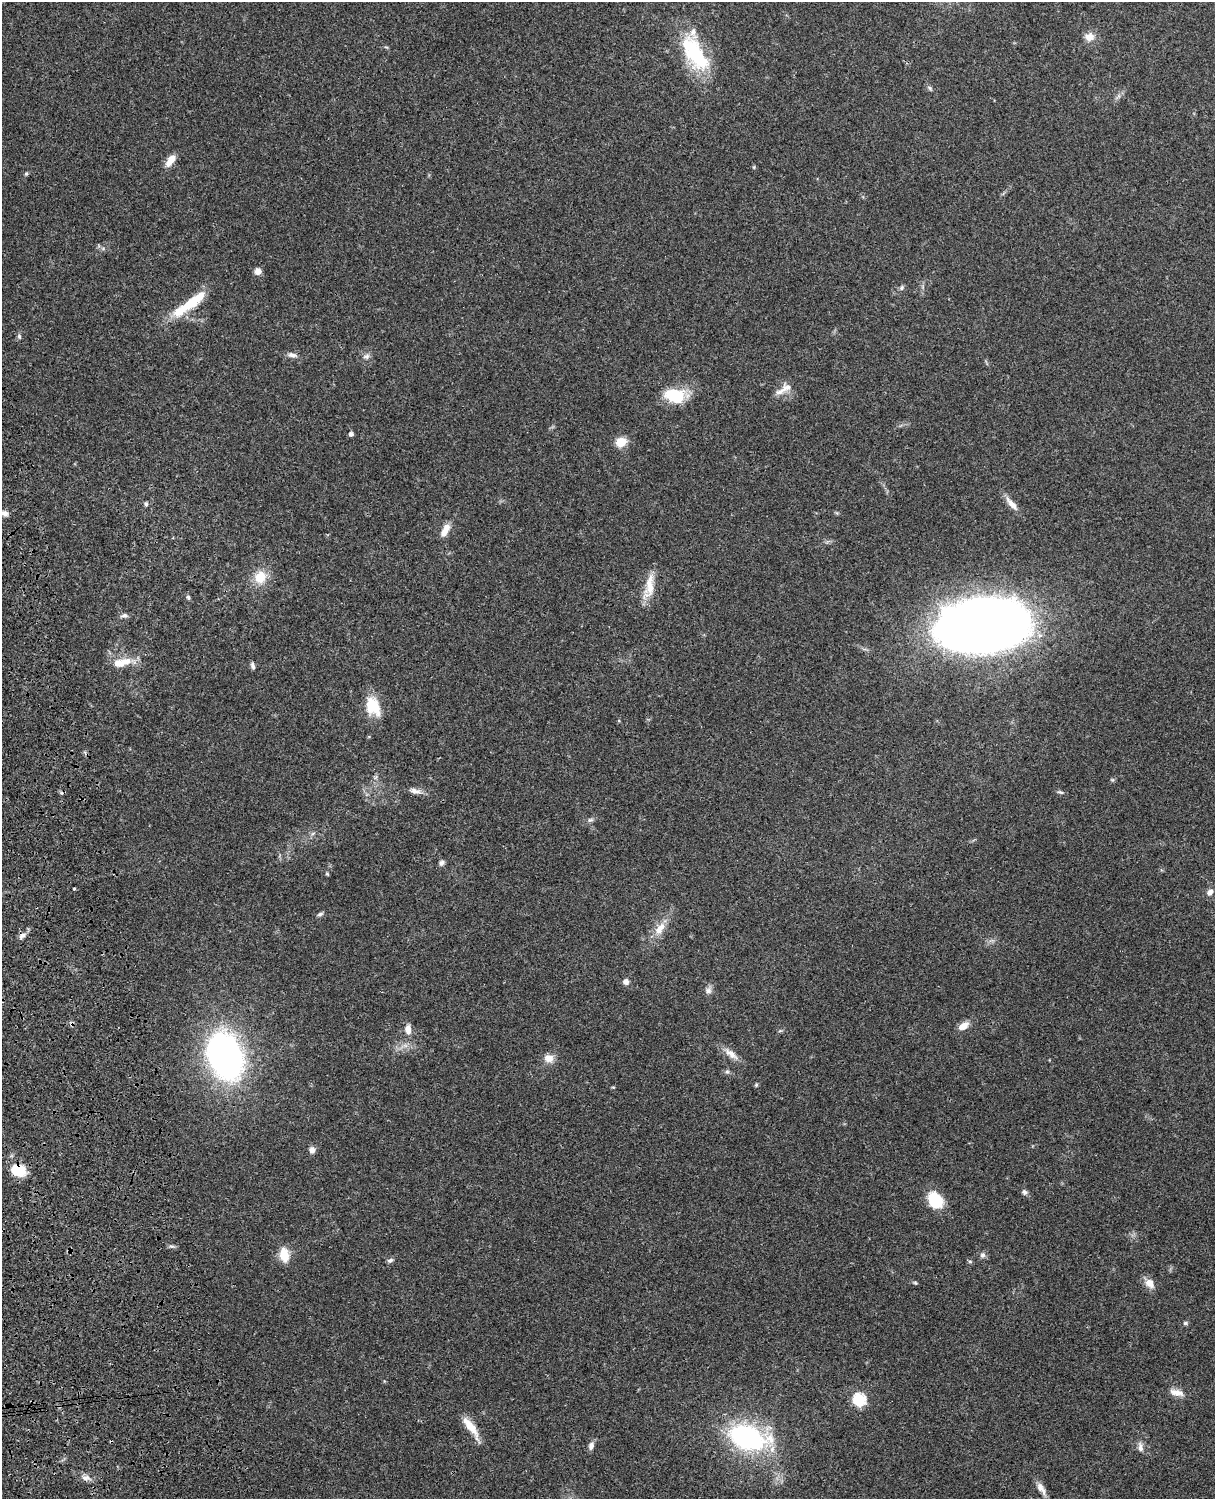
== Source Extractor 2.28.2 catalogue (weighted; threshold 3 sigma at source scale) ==
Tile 7 of 4 x 3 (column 3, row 2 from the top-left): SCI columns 2546-3758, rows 1772-3268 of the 5089 x 4926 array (HDU 1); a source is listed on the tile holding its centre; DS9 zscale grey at full resolution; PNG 1217 x 1501 px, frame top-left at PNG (2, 2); no overlay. Shown black and unused: <1% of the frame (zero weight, under 3 of 4 exposures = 6% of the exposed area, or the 3 px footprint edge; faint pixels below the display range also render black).
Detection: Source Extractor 2.28.2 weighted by HDU 2 'WHT'; one run over the whole footprint, this tile lists its part. Background 0.0794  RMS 0.0059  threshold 0.0266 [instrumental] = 3 sigma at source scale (4.5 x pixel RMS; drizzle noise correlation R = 1.50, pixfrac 1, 0.05/0.05 arcsec/px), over >= 5 px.
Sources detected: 72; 4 inside a brighter listed object's ellipse — not listed separately; the other 68 listed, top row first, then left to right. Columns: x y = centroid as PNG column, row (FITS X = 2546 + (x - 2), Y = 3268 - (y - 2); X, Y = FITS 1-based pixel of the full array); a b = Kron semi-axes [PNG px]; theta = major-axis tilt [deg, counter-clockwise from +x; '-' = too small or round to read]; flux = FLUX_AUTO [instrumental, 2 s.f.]
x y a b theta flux
1089 37 14 11 1 4.7
696 53 48 23 -62 42
171 160 15 7 56 7
754 167 5 3 - 0.56
26 173 5 5 - 0.76
258 271 7 7 - 3.5
902 288 8 6 73 1.2
189 304 44 11 35 22
19 336 7 5 -75 1.2
292 355 13 6 -9 2.5
366 356 10 7 13 2.1
787 387 17 13 33 5.7
674 395 25 16 -12 21
351 434 4 4 - 1.9
621 442 10 9 - 9.1
146 504 5 5 - 1.1
1012 504 23 7 -49 5.2
4 513 9 7 -9 2.8
445 530 19 8 62 5.7
260 577 13 12 - 12
649 586 35 11 82 10
188 597 7 4 -78 1.2
124 615 10 5 7 1.9
985 624 69 40 7 850
121 663 27 10 14 10
253 666 8 5 -77 1.6
373 706 24 16 -67 16
376 777 7 4 70 1.1
415 791 17 7 -14 3.4
1060 792 10 4 -19 1.1
590 820 8 5 14 1.4
441 863 7 6 - 1.8
327 874 6 3 -45 0.67
74 889 3 3 - 0.63
1210 892 9 7 53 2.5
320 914 8 5 16 1.3
660 929 19 9 56 7.8
22 936 11 6 39 2.3
626 982 7 7 - 2.1
708 990 9 8 - 2.4
71 1024 7 4 90 1.1
964 1026 13 8 31 5.4
408 1029 12 8 -89 4.1
731 1054 23 8 -38 5.5
225 1057 31 22 -69 270
549 1058 12 10 1 5.2
727 1072 6 5 - 1.2
756 1085 5 4 - 0.81
312 1150 8 7 - 2.8
18 1170 18 14 -17 14
1024 1192 7 6 - 1.7
935 1200 17 13 -51 20
171 1246 7 5 -9 1.2
284 1255 17 10 -82 9.7
983 1255 8 7 - 1.8
390 1260 8 5 28 1.5
970 1262 6 4 0 0.77
915 1283 6 4 -42 0.76
1150 1283 15 10 -47 4.9
1185 1323 7 5 15 1
1176 1392 19 8 -14 4.6
859 1399 6 6 - 68
471 1427 31 8 -55 11
747 1438 29 17 -16 110
591 1446 10 7 73 2.5
1140 1447 13 7 -81 2.8
85 1478 12 7 9 3
1041 1488 18 8 -58 4.3
Overlapping masked pixels (flux is a lower limit): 2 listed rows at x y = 71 1024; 18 1170
Isophote crosses this tile's border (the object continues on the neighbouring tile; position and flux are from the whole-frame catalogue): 1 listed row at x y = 4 513